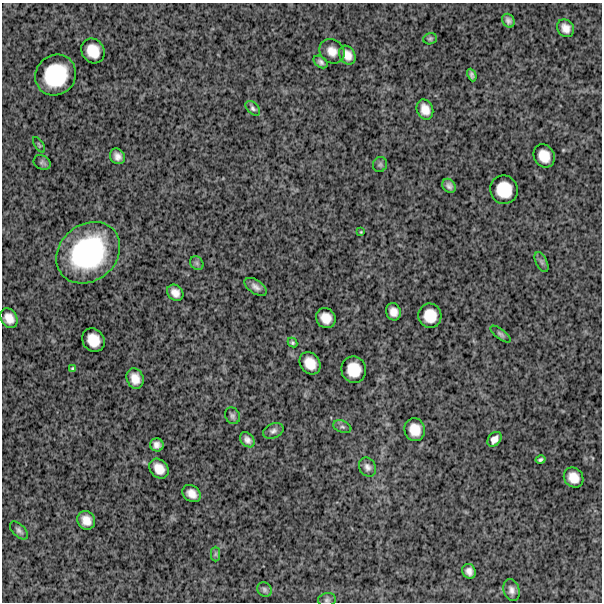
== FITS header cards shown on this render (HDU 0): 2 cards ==
NAXIS1  =                  600
NAXIS2  =                  600

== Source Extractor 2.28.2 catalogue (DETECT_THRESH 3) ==
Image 600 x 600 px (HDU 0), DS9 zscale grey, 1 PNG px = 1 image px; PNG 604 x 604 px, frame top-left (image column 1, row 600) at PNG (2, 3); each listed source drawn as its Kron ellipse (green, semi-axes under 4 px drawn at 4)
Background 1410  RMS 280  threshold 847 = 3 sigma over >= 5 px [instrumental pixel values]
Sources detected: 54; all 54 listed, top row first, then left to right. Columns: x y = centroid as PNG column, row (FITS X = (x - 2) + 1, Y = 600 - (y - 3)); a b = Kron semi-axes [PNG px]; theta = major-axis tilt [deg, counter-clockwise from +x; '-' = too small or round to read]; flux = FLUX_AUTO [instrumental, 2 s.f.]
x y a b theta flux
508 21 7 6 - 6.8e+04
566 28 9 8 - 1.4e+05
430 39 7 5 21 3.6e+04
93 51 13 11 -57 3.3e+05
332 51 13 11 -40 1.8e+05
347 55 10 7 -59 1.7e+05
321 62 8 5 -36 5.9e+04
56 75 21 19 45 1.1e+06
472 75 6 4 -66 4.9e+04
253 108 9 5 -45 5.2e+04
425 109 10 8 -69 1.8e+05
39 145 9 3 -57 2.6e+04
117 156 8 7 - 1.1e+05
544 156 12 10 -60 2.7e+05
42 162 9 7 -30 5.2e+04
380 165 7 7 - 4.0e+04
449 186 8 6 -49 6.7e+04
504 190 14 14 - 4.7e+05
361 232 4 3 - 1.5e+04
88 253 34 28 40 2.6e+06
542 262 11 5 -63 5.3e+04
197 263 7 6 - 4.8e+04
256 287 12 6 -34 1.0e+05
175 293 9 7 -48 1.4e+05
393 312 9 7 -72 1.4e+05
430 316 12 11 - 3.4e+05
9 318 10 8 -58 1.8e+05
326 318 10 9 - 2.2e+05
501 334 12 5 -38 5.1e+04
93 340 12 10 -55 3.0e+05
292 343 5 4 - 3.5e+04
310 363 12 9 -53 2.6e+05
73 368 4 3 - 3.1e+04
354 370 13 12 - 3.9e+05
135 379 10 8 -70 2.0e+05
232 416 8 7 - 5.8e+04
342 427 9 6 -21 5.0e+04
415 430 11 10 - 2.7e+05
273 431 11 7 24 7.3e+04
494 439 8 6 51 1.2e+05
247 440 8 6 -49 9.2e+04
157 445 7 6 - 9.6e+04
540 460 5 3 - 3.7e+04
367 467 10 8 -58 8.7e+04
159 469 11 8 -50 2.2e+05
574 478 10 9 - 2.2e+05
192 494 10 7 -39 1.6e+05
86 520 9 8 - 1.8e+05
19 530 11 6 -45 6.6e+04
215 554 7 4 89 3.9e+04
469 571 7 6 - 1.0e+05
264 590 8 6 -49 5.1e+04
511 590 11 8 -75 1.0e+05
327 600 9 7 8 5.3e+04